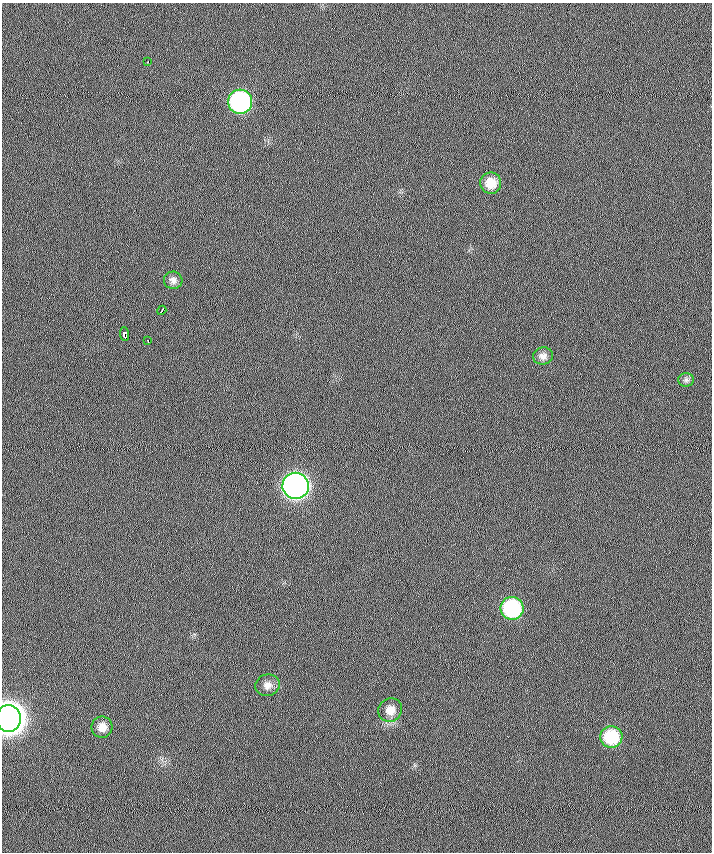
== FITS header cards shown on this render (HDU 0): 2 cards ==
NAXIS1  =                  710 /
NAXIS2  =                  850 /

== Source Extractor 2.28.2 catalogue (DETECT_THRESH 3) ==
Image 710 x 850 px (HDU 0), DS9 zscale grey, 1 PNG px = 1 image px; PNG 714 x 854 px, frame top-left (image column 1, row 850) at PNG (2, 3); each listed source drawn as its Kron ellipse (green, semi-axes under 4 px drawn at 4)
Background 0.188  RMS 6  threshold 18.1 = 3 sigma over >= 5 px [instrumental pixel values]
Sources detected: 16; all 16 listed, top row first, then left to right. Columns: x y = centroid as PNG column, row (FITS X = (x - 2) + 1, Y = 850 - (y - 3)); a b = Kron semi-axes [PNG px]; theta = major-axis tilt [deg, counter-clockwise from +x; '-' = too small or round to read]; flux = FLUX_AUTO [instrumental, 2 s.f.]
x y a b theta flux
148 61 3 3 - 1200
240 102 12 12 - 94000
491 183 10 10 - 6600
173 280 9 8 - 1800
162 310 5 2 - 1700
124 334 6 4 -88 19000
148 341 4 3 - 1900
543 356 10 8 9 2200
686 380 8 6 0 1200
296 486 13 13 - 300000
512 608 11 11 - 46000
267 685 12 10 16 2800
390 710 12 11 - 4300
9 718 13 12 - 890000
102 727 10 10 - 3700
611 737 11 11 - 20000
At the frame edge (FLAGS 8, measured only in part): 1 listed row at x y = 9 718